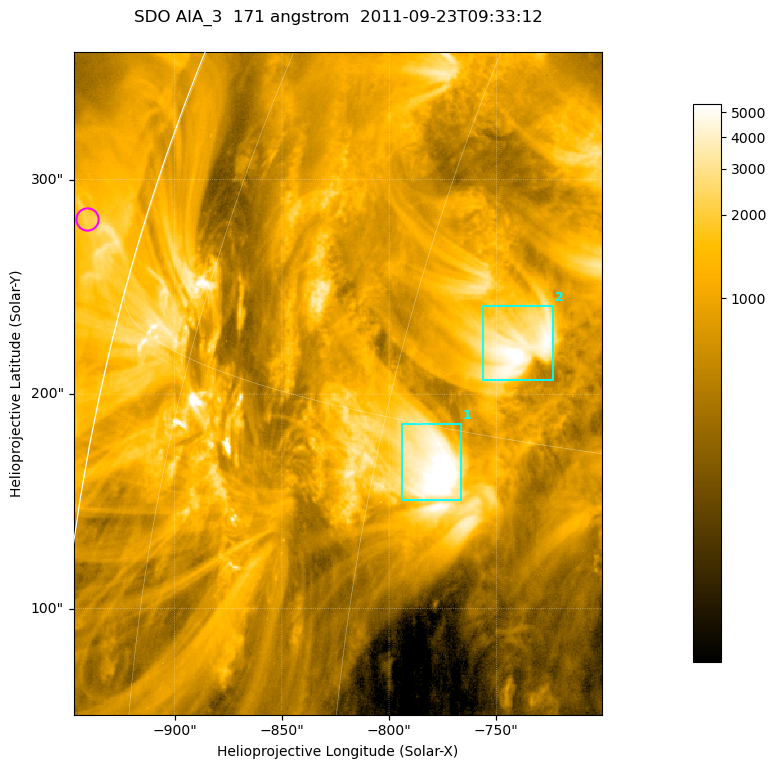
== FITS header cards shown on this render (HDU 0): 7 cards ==
TELESCOP= 'SDO     '           /
INSTRUME= 'AIA_3   '           /
WAVELNTH=                  171 /
WAVEUNIT= 'angstrom'           /
DATE-OBS= '2011-09-23T09:33:12.34' /
CTYPE1  = 'HPLN-TAN'           /
CTYPE2  = 'HPLT-TAN'           /

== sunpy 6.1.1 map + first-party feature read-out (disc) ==
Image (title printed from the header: SDO AIA_3  171 angstrom  2011-09-23T09:33:12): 411 x 515 px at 0.599 arcsec/px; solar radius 956 arcsec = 1595 px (partial field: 2.4% of the solar disc is inside the frame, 92% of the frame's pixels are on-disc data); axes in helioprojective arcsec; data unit not stated in the header (colour bar unlabelled)
Pointing: header CRPIX1/2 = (2051.64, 2049.57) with CRVAL1/2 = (0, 0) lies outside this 411 x 515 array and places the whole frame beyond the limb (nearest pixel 1.41 R_sun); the SolarSoft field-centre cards XCEN/YCEN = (-823.9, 205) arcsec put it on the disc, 1310 arcsec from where CRPIX/CRVAL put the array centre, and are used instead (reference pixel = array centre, CRVAL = XCEN/YCEN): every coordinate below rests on XCEN/YCEN
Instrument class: DISC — disc imager (sunpy class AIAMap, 171 A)
Bright regions (active regions / flare kernels): reference = the on-disc median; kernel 3 px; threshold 5 sigma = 2367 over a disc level ~805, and >= 1.15x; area >= 211 px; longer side >= 5 px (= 3 arcsec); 2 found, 2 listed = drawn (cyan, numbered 1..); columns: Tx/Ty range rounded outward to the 2 arcsec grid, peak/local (2 s.f.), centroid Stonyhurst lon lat
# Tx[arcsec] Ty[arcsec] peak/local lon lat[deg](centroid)
1 -794..-766 150..186 8.8 -57 +14
2 -758..-722 206..242 7.4 -54 +17
Off-limb structures (1.02-1.3 R_sun): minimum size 105 px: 2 found; the strongest spans PA ~75 deg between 1.02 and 1.04 R_sun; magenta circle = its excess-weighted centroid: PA ~75 deg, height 1.03 R_sun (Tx ~-940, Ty ~282 arcsec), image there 1.8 x the reference